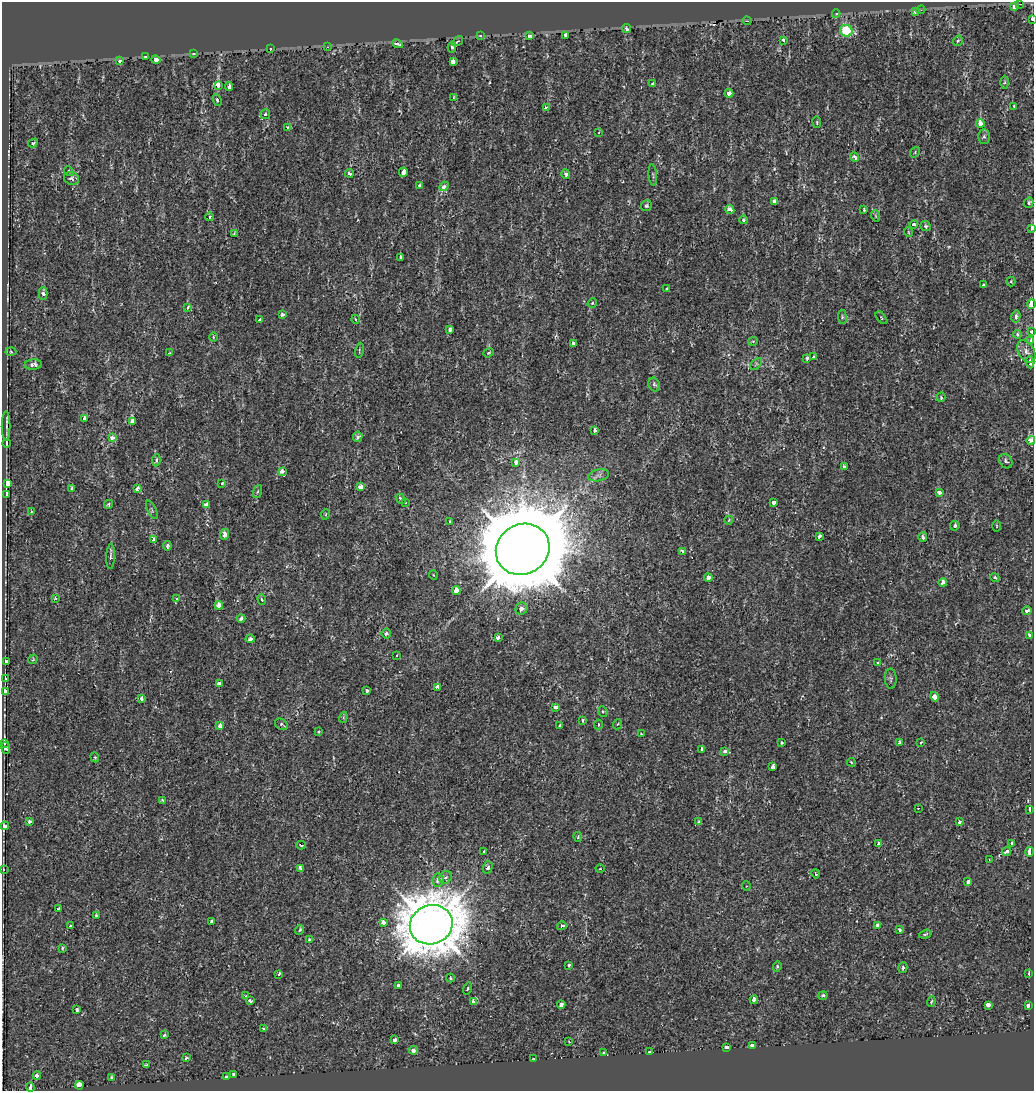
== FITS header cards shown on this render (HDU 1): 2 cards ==
NAXIS1  =                 1032
NAXIS2  =                 1089

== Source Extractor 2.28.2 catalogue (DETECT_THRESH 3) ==
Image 1032 x 1089 px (HDU 1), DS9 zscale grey, 1 PNG px = 1 image px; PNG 1036 x 1093 px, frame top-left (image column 1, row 1089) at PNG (2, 2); each listed source drawn as its Kron ellipse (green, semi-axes under 4 px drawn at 4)
Background -2.22e-05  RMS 0.0025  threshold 0.0076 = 3 sigma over >= 5 px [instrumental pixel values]
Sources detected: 260; all 260 listed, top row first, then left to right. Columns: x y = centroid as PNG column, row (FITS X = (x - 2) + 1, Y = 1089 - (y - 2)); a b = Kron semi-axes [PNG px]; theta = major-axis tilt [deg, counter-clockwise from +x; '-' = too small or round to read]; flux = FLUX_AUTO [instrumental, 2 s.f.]
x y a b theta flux
1019 4 3 2 - 0.42
1014 7 3 3 - 2.7
921 10 4 4 - 0.21
915 11 3 3 - 2.5
836 14 4 4 - 0.27
1032 19 4 3 - 2.1
747 21 4 4 - 0.19
626 28 5 4 - 0.51
846 31 6 5 - 8.9
565 35 3 3 - 0.71
480 36 4 3 - 0.29
530 36 4 3 - 5.3
783 40 4 3 - 0.67
458 41 6 3 34 0.22
958 41 5 4 - 0.34
397 44 5 3 - 5.1
328 47 4 4 - 0.22
452 47 5 3 - 0.28
270 49 4 2 - 0.28
194 54 4 4 - 0.35
146 57 3 3 - 0.29
120 60 3 3 - 5
156 60 4 3 - 7.1
453 62 4 3 - 5.1
1005 82 6 4 89 0.26
653 84 4 3 - 0.66
218 85 4 3 - 1.5
229 86 4 3 - 1.4
729 93 4 4 - 0.76
453 97 4 2 - 0.11
217 100 6 4 -66 0.33
1014 106 3 2 - 0.18
546 107 4 3 - 0.42
265 114 5 5 - 0.36
817 122 6 3 -83 0.17
980 123 4 4 - 2.2
287 127 4 3 - 0.58
599 132 3 2 - 0.09
984 137 7 5 -90 0.4
33 143 5 4 - 0.24
915 152 6 4 51 0.23
855 157 5 4 - 0.68
69 171 5 4 - 0.19
403 172 5 4 - 3
349 173 4 3 - 0.68
566 174 5 4 - 0.29
653 175 11 3 -85 0.27
71 178 8 6 -22 0.51
420 185 3 3 - 0.81
444 186 5 4 - 0.9
774 201 4 3 - 1
1029 203 5 4 - 0.35
646 206 6 5 - 0.28
730 210 5 4 - 1.6
864 210 3 3 - 0.24
876 216 6 3 -70 0.14
210 217 4 3 - 0.24
743 220 4 4 - 0.31
914 224 4 3 - 0.31
926 226 5 5 - 0.28
1032 228 4 3 - 2
908 232 5 3 - 0.13
234 233 3 3 - 0.13
401 257 3 3 - 1.8
1011 282 5 4 - 0.3
984 285 4 3 - 0.51
667 289 3 3 - 0.91
43 293 6 3 90 0.99
592 303 5 4 - 0.23
1031 304 5 3 - 15
188 307 4 3 - 0.35
282 314 3 3 - 0.44
842 317 7 3 -83 0.21
1016 317 6 4 77 0.7
881 318 7 4 -50 0.25
355 319 4 3 - 0.15
260 320 3 3 - 0.75
450 329 3 3 - 1
1031 332 3 3 - 1
1017 334 4 4 - 0.52
214 337 5 3 - 0.19
753 341 5 4 - 0.21
1031 341 3 3 - 3.2
574 344 4 3 - 1.5
359 350 7 3 78 0.18
1026 351 12 7 -57 0.91
11 352 5 3 - 0.18
169 353 4 3 - 0.15
489 353 6 4 37 0.3
814 357 3 3 - 0.37
807 358 4 3 - 0.32
1030 362 6 3 -86 0.87
33 364 8 5 5 0.81
756 364 7 3 45 0.22
654 384 7 5 -68 0.35
941 397 4 4 - 0.24
85 418 4 3 - 2.1
132 421 3 3 - 2.9
6 426 15 2 90 0.27
594 430 3 3 - 1.2
112 437 4 4 - 1.1
358 437 5 4 - 0.56
1031 440 4 4 - 2.6
6 443 4 3 - 2.8
156 460 6 4 83 0.41
1006 461 8 6 -51 0.52
516 462 4 3 - 1.1
844 466 4 3 - 0.23
282 471 4 3 - 1.4
599 475 10 5 13 0.64
8 483 4 4 - 4.7
222 483 3 3 - 0.68
361 487 4 4 - 1.5
72 489 3 3 - 1.2
137 489 4 3 - 1
258 491 7 3 71 0.22
939 492 4 3 - 0.59
6 494 4 3 - 9
401 499 6 3 -49 0.67
405 502 3 3 - 0.81
774 502 4 3 - 0.88
108 504 5 4 - 0.22
207 505 4 3 - 1.6
152 510 10 3 -65 0.26
31 512 3 3 - 0.19
326 514 5 3 - 0.17
729 520 4 3 - 0.16
450 522 3 3 - 0.77
955 526 5 4 - 0.4
997 526 6 4 90 0.17
224 534 6 4 67 1.4
819 536 4 3 - 0.96
923 537 5 3 - 0.71
154 540 4 3 - 0.87
167 546 4 3 - 0.41
523 549 27 25 31 1900
682 551 3 3 - 1.3
111 556 13 4 88 0.44
433 575 5 3 - 0.13
708 578 4 4 - 2.2
995 578 5 4 - 0.38
943 582 4 3 - 1.3
456 590 4 4 - 2.3
55 598 3 3 - 0.19
177 599 3 3 - 0.51
262 599 5 4 - 0.23
219 605 4 4 - 4
521 609 6 5 - 0.63
1027 611 4 4 - 1.3
241 619 4 3 - 1.5
386 634 5 5 - 0.42
1029 635 3 3 - 0.98
498 638 3 3 - 1.1
250 639 4 4 - 0.41
397 655 3 2 - 0.29
33 659 5 3 - 0.14
6 662 3 3 - 3.8
878 663 3 3 - 0.74
5 678 3 3 - 1.5
891 679 10 6 -87 0.37
219 684 4 3 - 1.4
438 687 3 3 - 9.5
367 691 3 3 - 1.2
5 692 4 4 - 4.1
935 697 5 4 - 4.5
142 699 4 3 - 1.1
555 707 4 3 - 1.5
603 711 5 4 - 0.24
343 717 5 4 - 0.22
583 720 4 3 - 0.36
281 724 7 5 -35 0.35
598 724 5 3 - 0.23
618 724 5 3 - 0.18
220 726 4 3 - 1.7
560 726 3 3 - 0.34
318 732 3 2 - 0.2
641 734 3 2 - 0.18
899 742 4 3 - 0.34
921 742 3 3 - 0.38
4 743 3 3 - 6.2
782 743 3 2 - 0.19
6 748 6 4 -85 1.1
702 749 3 3 - 1.2
725 751 3 3 - 1.8
95 757 5 4 - 0.24
851 762 4 2 - 0.17
773 766 4 4 - 0.86
162 800 3 3 - 0.23
918 808 2 2 - 0.12
1030 809 3 3 - 0.7
29 822 4 3 - 0.4
699 822 4 4 - 0.28
959 822 4 3 - 0.79
5 826 4 3 - 1.5
578 837 5 3 - 0.2
1012 843 4 3 - 0.34
879 844 4 3 - 0.71
301 845 5 3 - 0.29
1007 851 4 3 - 0.55
484 852 3 3 - 0.38
1030 852 5 3 - 16
989 860 3 3 - 0.13
488 867 6 5 - 0.46
300 868 4 3 - 0.71
600 869 4 3 - 0.12
3 870 3 3 - 0.63
816 874 4 3 - 0.17
446 877 7 6 - 0.45
438 880 7 5 84 0.97
968 882 3 3 - 1.2
746 886 5 3 - 0.16
59 908 3 3 - 0.24
96 916 3 3 - 0.34
211 922 4 3 - 1.6
383 923 4 3 - 2.8
431 925 22 19 19 640
878 925 4 4 - 3
70 926 3 3 - 0.34
562 926 5 4 - 0.42
300 930 5 3 - 0.3
900 930 4 3 - 0.43
925 934 6 3 17 0.25
309 940 3 3 - 0.67
62 948 3 3 - 0.23
569 965 3 3 - 0.42
777 966 5 4 - 0.28
903 968 5 4 - 0.26
279 974 4 3 - 0.5
1029 974 3 2 - 0.28
450 978 4 3 - 0.34
398 985 3 3 - 1.6
467 989 6 4 72 0.23
246 996 4 3 - 0.18
823 996 5 4 - 0.36
754 1000 4 3 - 1.6
250 1001 3 3 - 0.84
473 1001 3 3 - 0.78
931 1002 5 3 - 0.22
561 1005 4 3 - 1.3
988 1005 4 3 - 2
1028 1005 3 3 - 4
77 1010 4 3 - 0.48
264 1029 4 3 - 0.35
165 1035 3 3 - 0.35
395 1040 4 3 - 0.47
569 1042 3 2 - 0.12
752 1045 4 3 - 2.4
727 1047 4 3 - 3.8
413 1050 4 4 - 0.55
650 1052 4 3 - 0.95
604 1053 3 3 - 0.74
186 1058 4 3 - 0.47
534 1059 3 3 - 0.95
146 1065 3 2 - 0.23
234 1074 4 3 - 0.41
37 1076 4 3 - 0.95
227 1077 3 3 - 1.1
111 1078 4 3 - 0.26
79 1085 4 3 - 24
30 1087 4 3 - 1.3
At the frame edge (FLAGS 8, measured only in part): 8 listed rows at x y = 1032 19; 1032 228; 1031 304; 1031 332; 1031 341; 1031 440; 3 870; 30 1087